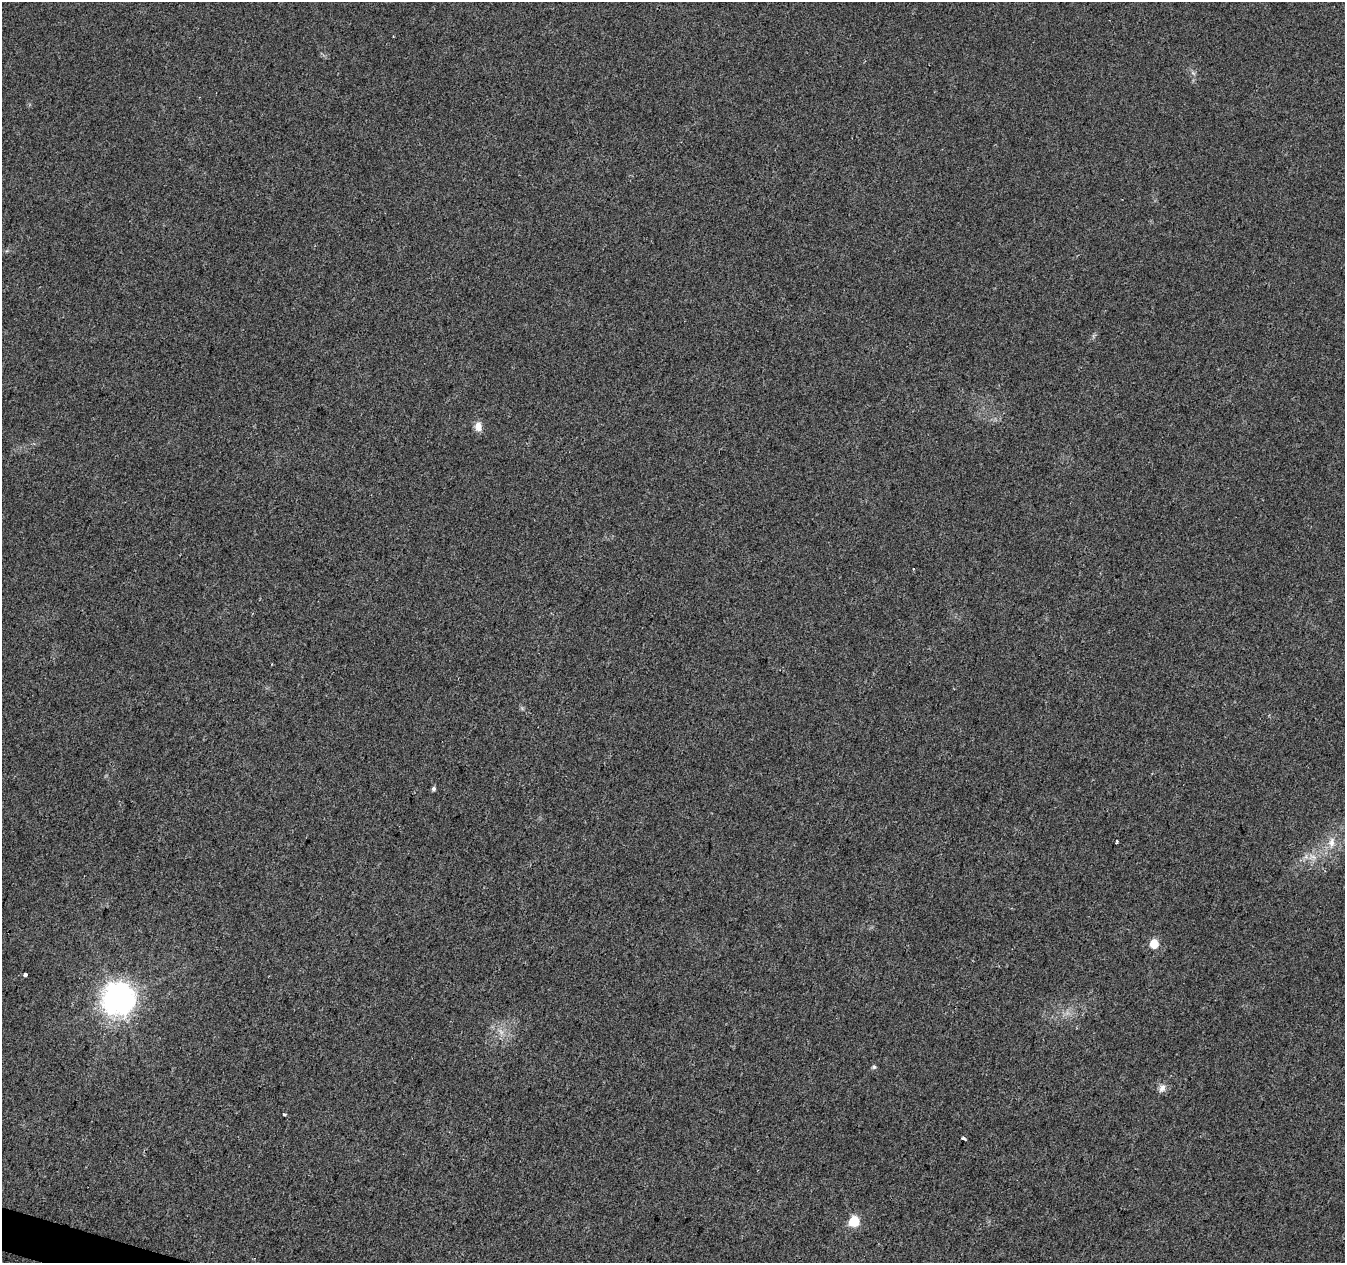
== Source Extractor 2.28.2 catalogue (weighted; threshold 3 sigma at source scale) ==
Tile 7 of 4 x 4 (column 3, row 2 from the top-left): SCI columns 2687-4029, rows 2737-3997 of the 5380 x 5537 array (HDU 1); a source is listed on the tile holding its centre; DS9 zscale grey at full resolution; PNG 1347 x 1265 px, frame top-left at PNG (2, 2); no overlay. Shown black and unused: <1% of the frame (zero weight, under 2 of 3 exposures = <1% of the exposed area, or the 3 px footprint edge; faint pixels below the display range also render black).
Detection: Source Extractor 2.28.2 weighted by HDU 2 'WHT'; one run over the whole footprint, this tile lists its part. Background 0.0263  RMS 0.0056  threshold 0.0254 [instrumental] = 3 sigma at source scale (4.5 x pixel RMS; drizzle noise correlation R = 1.50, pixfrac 1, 0.0396/0.0396 arcsec/px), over >= 5 px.
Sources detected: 16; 1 too faint to see at this stretch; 1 cosmic-ray / hot-pixel residue — not listed; the other 14 listed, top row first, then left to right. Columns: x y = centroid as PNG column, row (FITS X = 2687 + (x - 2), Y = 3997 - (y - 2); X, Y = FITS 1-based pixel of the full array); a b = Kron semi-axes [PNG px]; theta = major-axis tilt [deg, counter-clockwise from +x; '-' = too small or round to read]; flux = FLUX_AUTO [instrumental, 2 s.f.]
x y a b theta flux
478 426 11 8 90 4.2
914 569 3 3 - 8.9
434 789 5 4 - 1.4
1117 841 3 3 - 0.88
1332 842 14 8 84 4.9
1312 857 12 7 4 3.9
1154 943 6 5 - 15
25 975 3 3 - 3.8
118 998 11 10 - 880
874 1067 6 5 - 0.97
1162 1088 10 8 54 2.9
284 1115 3 3 - 1.1
963 1138 4 3 - 2.2
854 1221 6 6 - 31